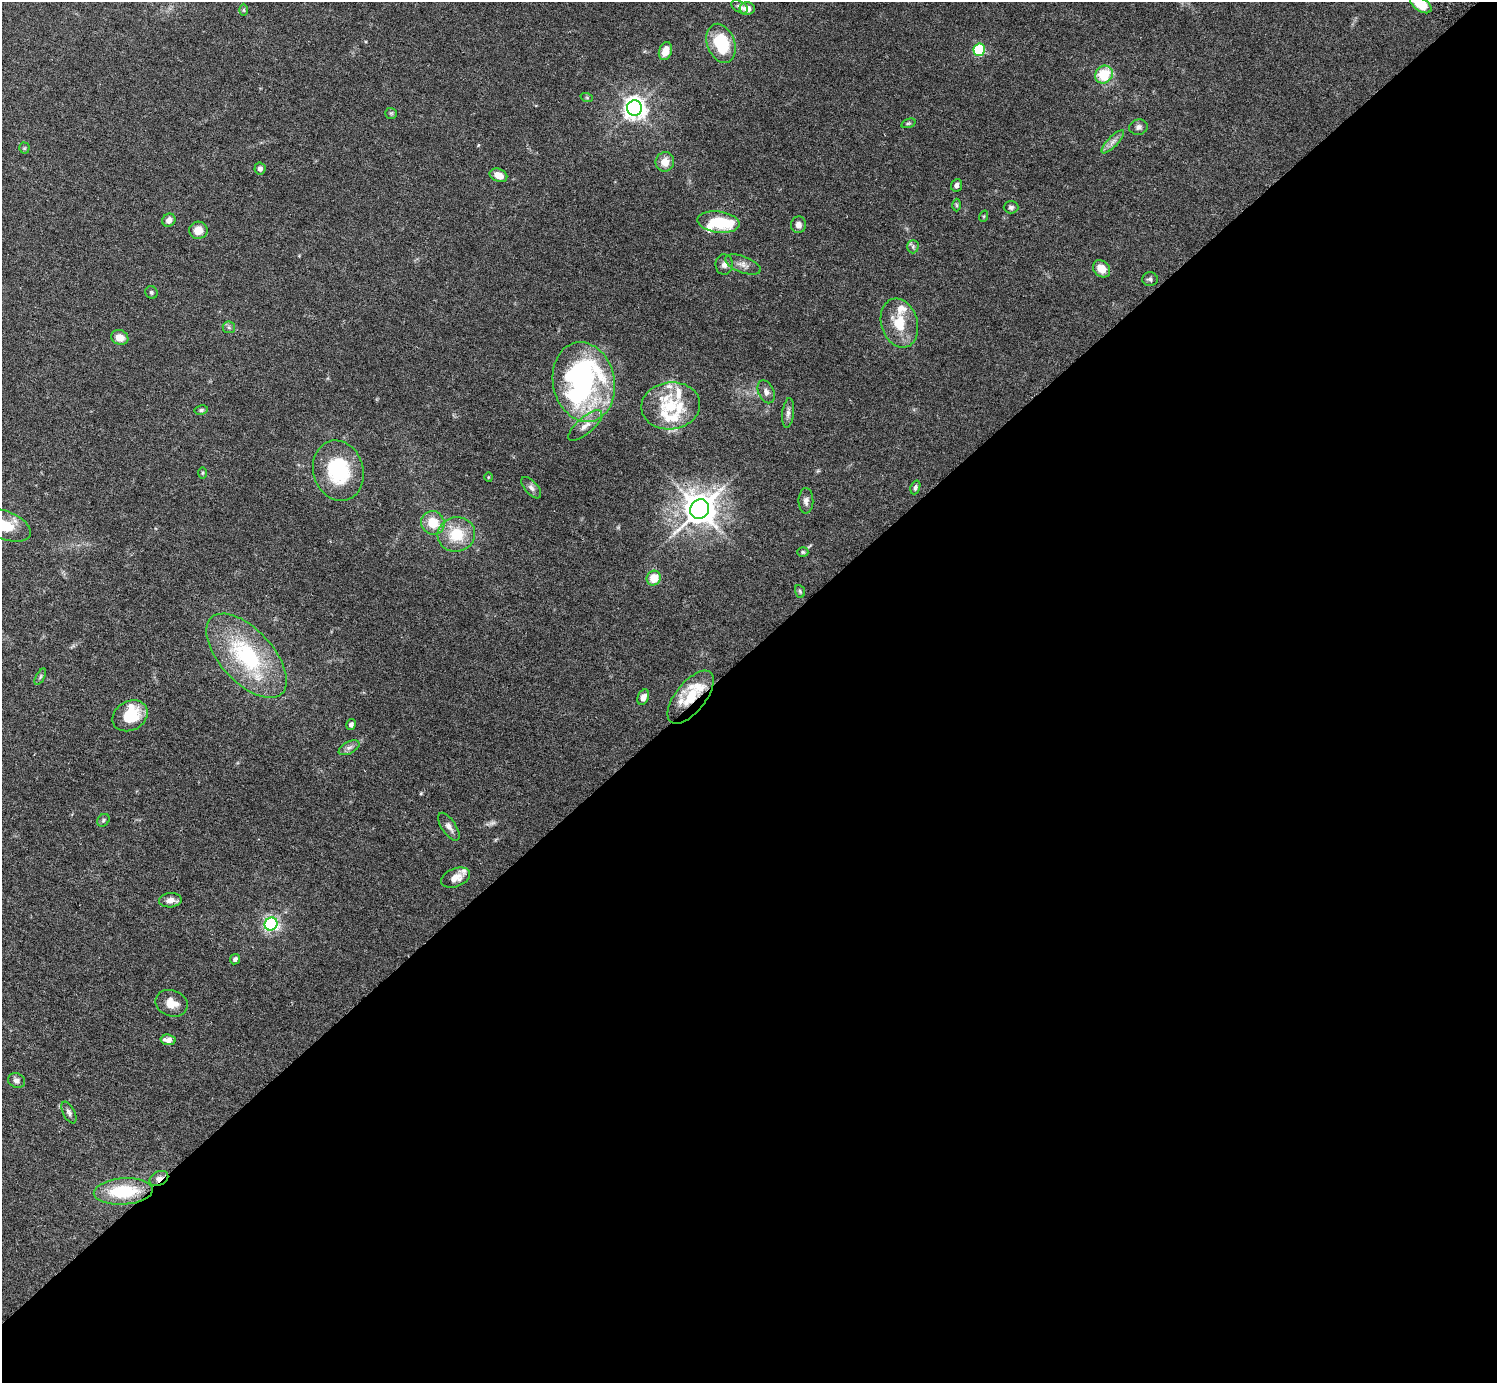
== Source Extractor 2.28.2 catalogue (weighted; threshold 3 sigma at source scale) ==
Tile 12 of 4 x 4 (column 4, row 3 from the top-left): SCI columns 4531-6025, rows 1581-2961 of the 6030 x 6027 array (HDU 1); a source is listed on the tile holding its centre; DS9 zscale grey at full resolution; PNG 1499 x 1385 px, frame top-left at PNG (2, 2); each listed source drawn as its Kron ellipse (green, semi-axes under 4 px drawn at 4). Shown black and unused: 53% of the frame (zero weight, under 5 of 9 exposures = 3% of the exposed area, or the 3 px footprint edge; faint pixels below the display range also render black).
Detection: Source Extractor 2.28.2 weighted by HDU 2 'WHT'; one run over the whole footprint, this tile lists its part. Background 0.0325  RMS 0.0026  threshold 0.0107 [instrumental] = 3 sigma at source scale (4.09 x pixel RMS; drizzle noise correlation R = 1.36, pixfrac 0.8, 0.05/0.05 arcsec/px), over >= 5 px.
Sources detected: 92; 1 too faint to see at this stretch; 4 inside a brighter object's white glare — neither listed nor drawn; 14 inside a brighter listed object's ellipse — not listed separately; the other 73 listed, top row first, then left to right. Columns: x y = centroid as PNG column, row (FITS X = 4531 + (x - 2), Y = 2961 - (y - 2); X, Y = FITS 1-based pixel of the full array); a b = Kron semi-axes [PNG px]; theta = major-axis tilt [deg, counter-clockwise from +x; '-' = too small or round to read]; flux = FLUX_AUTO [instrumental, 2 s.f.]
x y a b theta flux
1421 5 12 6 -34 4.2
739 7 9 5 -30 0.7
747 9 7 6 - 1.6
243 10 6 4 -89 0.31
721 43 20 13 -68 12
979 50 6 5 - 23
665 51 9 6 71 2.6
1104 75 9 8 - 7.7
587 98 6 4 -19 0.31
634 108 8 7 - 180
391 113 6 5 - 0.35
908 123 7 4 19 0.38
1138 127 9 7 11 0.87
1113 142 15 5 47 1.2
24 148 5 5 - 0.33
665 162 10 9 - 2.6
260 169 6 5 - 0.91
498 175 9 6 -23 2.4
956 185 6 5 - 0.83
956 205 6 4 -88 0.34
1011 207 7 6 - 0.58
984 216 6 3 72 0.24
169 220 7 6 - 1.3
718 222 21 10 -7 11
798 225 8 7 - 1.2
198 230 9 8 - 2.9
913 247 7 5 89 0.48
724 265 10 8 88 1.2
743 265 19 8 -21 1.7
1102 269 9 7 -44 2.8
1150 279 8 7 - 0.59
151 292 6 6 - 0.45
899 323 25 18 -73 6.9
229 327 6 6 - 0.48
120 337 9 7 -21 2.4
584 382 40 31 -78 27
766 392 12 7 -65 1.2
671 406 29 23 8 9.8
201 410 7 4 10 0.43
788 413 15 5 83 1
585 426 21 8 41 2
338 471 30 25 -73 17
203 473 6 4 89 0.31
488 477 5 3 - 0.21
915 487 7 4 70 0.6
531 488 13 6 -49 0.96
806 501 13 7 89 1
700 509 10 9 - 460
433 523 12 11 - 5
4 525 28 14 -21 6.2
456 534 19 17 13 7.7
803 552 5 4 - 0.36
654 578 7 7 - 4.1
800 591 6 5 - 0.35
246 656 52 26 -47 27
40 677 9 4 61 0.48
643 697 8 5 65 1.5
691 697 32 15 51 7.5
130 716 18 14 30 8.1
351 724 5 4 - 0.74
349 748 11 6 28 0.89
103 820 7 5 48 0.45
449 827 16 7 -55 1.3
455 878 15 9 21 2.4
170 900 11 7 4 1.7
271 924 7 6 - 64
235 959 5 4 - 0.7
171 1003 16 13 -20 3.1
168 1040 7 5 -3 1.7
17 1081 8 7 - 0.91
69 1112 12 6 -63 0.8
159 1178 10 7 26 1.2
123 1191 29 13 4 12
Overlapping masked pixels (flux is a lower limit): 2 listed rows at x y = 691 697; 159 1178
Isophote crosses this tile's border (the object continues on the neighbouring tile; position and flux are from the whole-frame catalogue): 2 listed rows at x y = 1421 5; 4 525